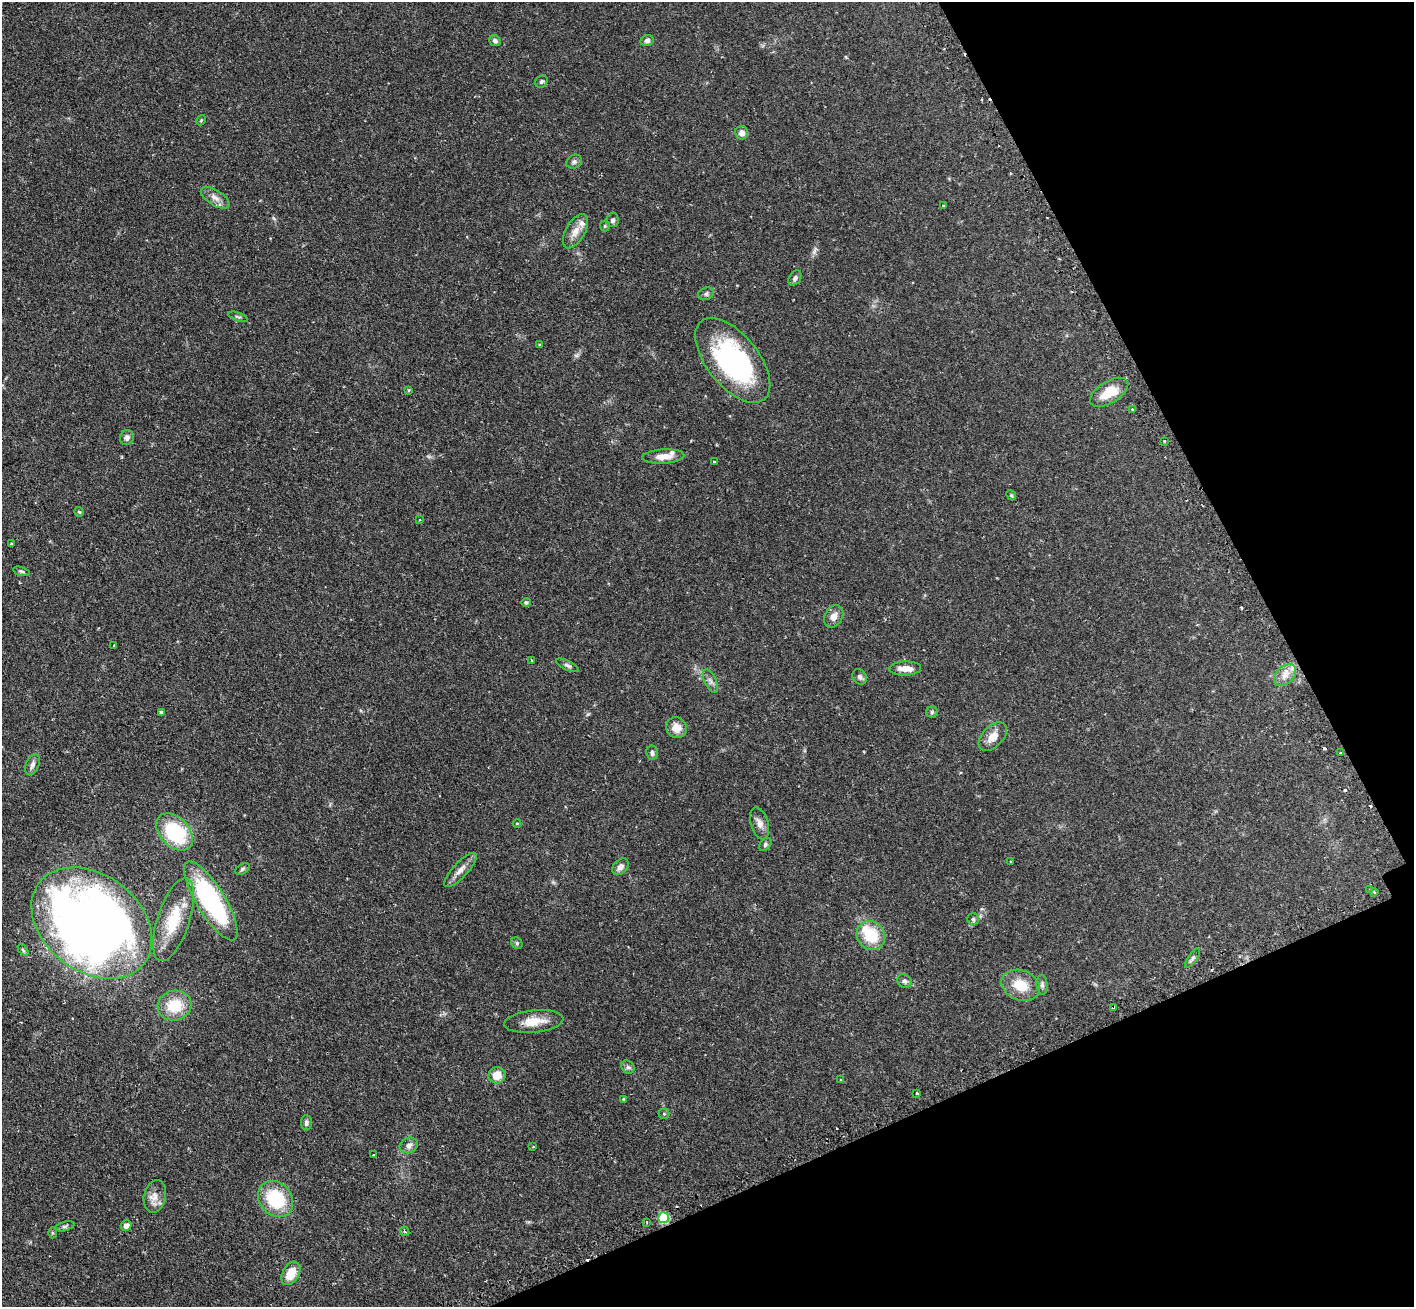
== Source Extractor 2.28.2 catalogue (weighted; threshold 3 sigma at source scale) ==
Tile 12 of 4 x 4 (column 4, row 3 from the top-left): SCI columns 4280-5691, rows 1488-2792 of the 5734 x 5719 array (HDU 1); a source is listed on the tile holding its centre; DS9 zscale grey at full resolution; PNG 1416 x 1309 px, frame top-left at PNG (2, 2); each listed source drawn as its Kron ellipse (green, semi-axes under 4 px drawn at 4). Shown black and unused: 22% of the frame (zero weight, under 2 of 3 exposures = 4% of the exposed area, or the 3 px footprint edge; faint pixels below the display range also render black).
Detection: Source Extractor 2.28.2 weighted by HDU 2 'WHT'; one run over the whole footprint, this tile lists its part. Background 0.12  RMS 0.0059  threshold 0.0263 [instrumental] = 3 sigma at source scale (4.5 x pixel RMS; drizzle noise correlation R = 1.50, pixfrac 1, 0.05/0.05 arcsec/px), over >= 5 px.
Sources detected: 99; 2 inside a brighter object's white glare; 6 cosmic-ray / hot-pixel residue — neither listed nor drawn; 4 inside a brighter listed object's ellipse — not listed separately; the other 87 listed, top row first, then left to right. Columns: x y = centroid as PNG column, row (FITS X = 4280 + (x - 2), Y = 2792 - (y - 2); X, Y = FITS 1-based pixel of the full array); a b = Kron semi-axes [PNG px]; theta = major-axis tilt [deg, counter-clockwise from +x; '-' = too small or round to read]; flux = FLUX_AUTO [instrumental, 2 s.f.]
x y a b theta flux
495 41 6 5 - 1.7
647 41 7 5 14 1.6
541 82 7 5 45 1.1
201 120 5 3 - 0.54
742 133 6 6 - 3
574 162 8 6 26 1.6
215 198 16 7 -32 3.7
943 206 3 3 - 0.82
613 220 7 6 - 1.5
605 226 5 5 - 0.75
575 231 19 9 61 5.7
795 278 8 5 56 1.7
706 294 8 6 20 1.4
238 317 10 3 -20 0.95
540 345 4 3 - 0.89
733 360 50 26 -51 84
409 390 4 3 - 0.6
1109 392 21 11 31 13
1132 409 3 2 - 0.44
127 437 7 7 - 2.3
1164 441 3 3 - 1.1
663 456 21 7 4 6.2
714 462 3 2 - 0.49
1011 495 5 4 - 0.64
79 512 5 5 - 0.93
420 520 3 3 - 0.5
11 544 3 3 - 0.69
21 571 8 4 -15 1
526 602 5 4 - 1.1
834 616 12 9 60 4.1
114 645 3 3 - 0.68
531 661 4 3 - 0.5
567 665 12 4 -25 1.5
905 668 16 7 2 4.9
1285 675 13 8 44 5
860 677 8 6 -54 1.6
710 681 13 6 -65 2.3
161 712 4 3 - 1.2
932 712 6 5 - 1
676 728 11 10 - 6.3
993 737 17 10 46 6.1
652 753 7 6 - 1.7
1341 753 3 3 - 1.5
32 765 11 6 64 2.2
517 823 4 3 - 0.45
760 823 16 9 -72 3.7
175 832 22 14 -46 40
765 844 7 5 51 1.1
1011 861 2 2 - 0.57
620 867 10 6 48 2.5
242 869 8 5 28 1.1
460 870 22 7 47 4.7
1370 890 4 2 - 0.47
1374 892 4 3 - 0.65
211 901 45 14 -58 92
973 919 6 6 - 1.1
173 920 43 16 71 20
92 923 66 48 -37 540
871 935 15 13 -52 18
517 943 6 5 - 0.94
23 950 6 4 -46 0.79
1193 958 11 4 55 1.5
904 981 7 6 - 1.4
1021 985 20 15 -22 12
1042 985 10 5 -85 1.5
174 1006 17 15 12 17
1114 1008 4 3 - 2.7
534 1021 29 11 6 9.9
628 1067 7 6 - 1.4
497 1075 8 8 - 7.1
841 1080 3 3 - 0.52
917 1093 3 3 - 0.9
623 1099 4 4 - 0.56
664 1114 5 5 - 0.72
306 1123 7 5 -89 1.4
409 1145 9 7 23 2.5
533 1147 3 3 - 0.47
374 1155 3 2 - 0.89
155 1196 16 11 78 5.3
276 1199 19 16 -48 30
664 1218 5 5 - 37
647 1222 3 3 - 0.59
126 1225 5 5 - 2.9
65 1226 10 4 14 1.2
405 1231 5 3 - 0.65
52 1233 5 3 - 0.66
291 1273 12 8 60 9.8
Overlapping masked pixels (flux is a lower limit): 2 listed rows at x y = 92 923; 1114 1008